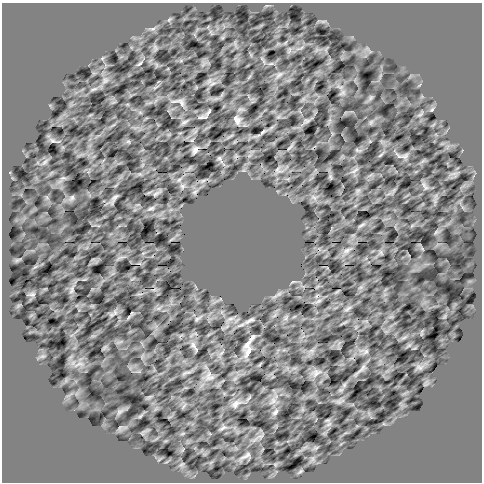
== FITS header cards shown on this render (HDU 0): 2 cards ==
NAXIS1  =                  480 /
NAXIS2  =                  480 /

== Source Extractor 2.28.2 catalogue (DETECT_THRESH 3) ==
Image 480 x 480 px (HDU 0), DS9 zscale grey, 1 PNG px = 1 image px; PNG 484 x 484 px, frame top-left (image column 1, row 480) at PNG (2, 3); no overlay
Background 7.01e-05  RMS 56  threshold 169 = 3 sigma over >= 5 px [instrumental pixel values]
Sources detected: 19; all 19 listed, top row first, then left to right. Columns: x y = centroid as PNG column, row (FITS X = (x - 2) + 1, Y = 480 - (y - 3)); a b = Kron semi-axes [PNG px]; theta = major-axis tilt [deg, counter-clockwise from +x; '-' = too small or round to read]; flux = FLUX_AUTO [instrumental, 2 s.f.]
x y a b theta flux
181 103 11 5 -67 11000
209 111 8 3 57 5400
202 117 16 3 4 7100
237 120 12 8 -55 16000
263 132 9 3 45 6300
195 150 10 6 57 11000
219 158 6 6 - 6000
115 197 9 3 45 7700
151 208 8 4 19 6900
361 225 11 3 35 6600
347 250 9 4 19 9800
250 320 14 4 31 12000
247 344 16 7 56 18000
193 345 13 5 -59 12000
249 351 20 7 63 28000
235 404 13 8 40 20000
276 412 8 5 41 8800
223 428 9 3 44 6800
246 456 15 4 33 13000